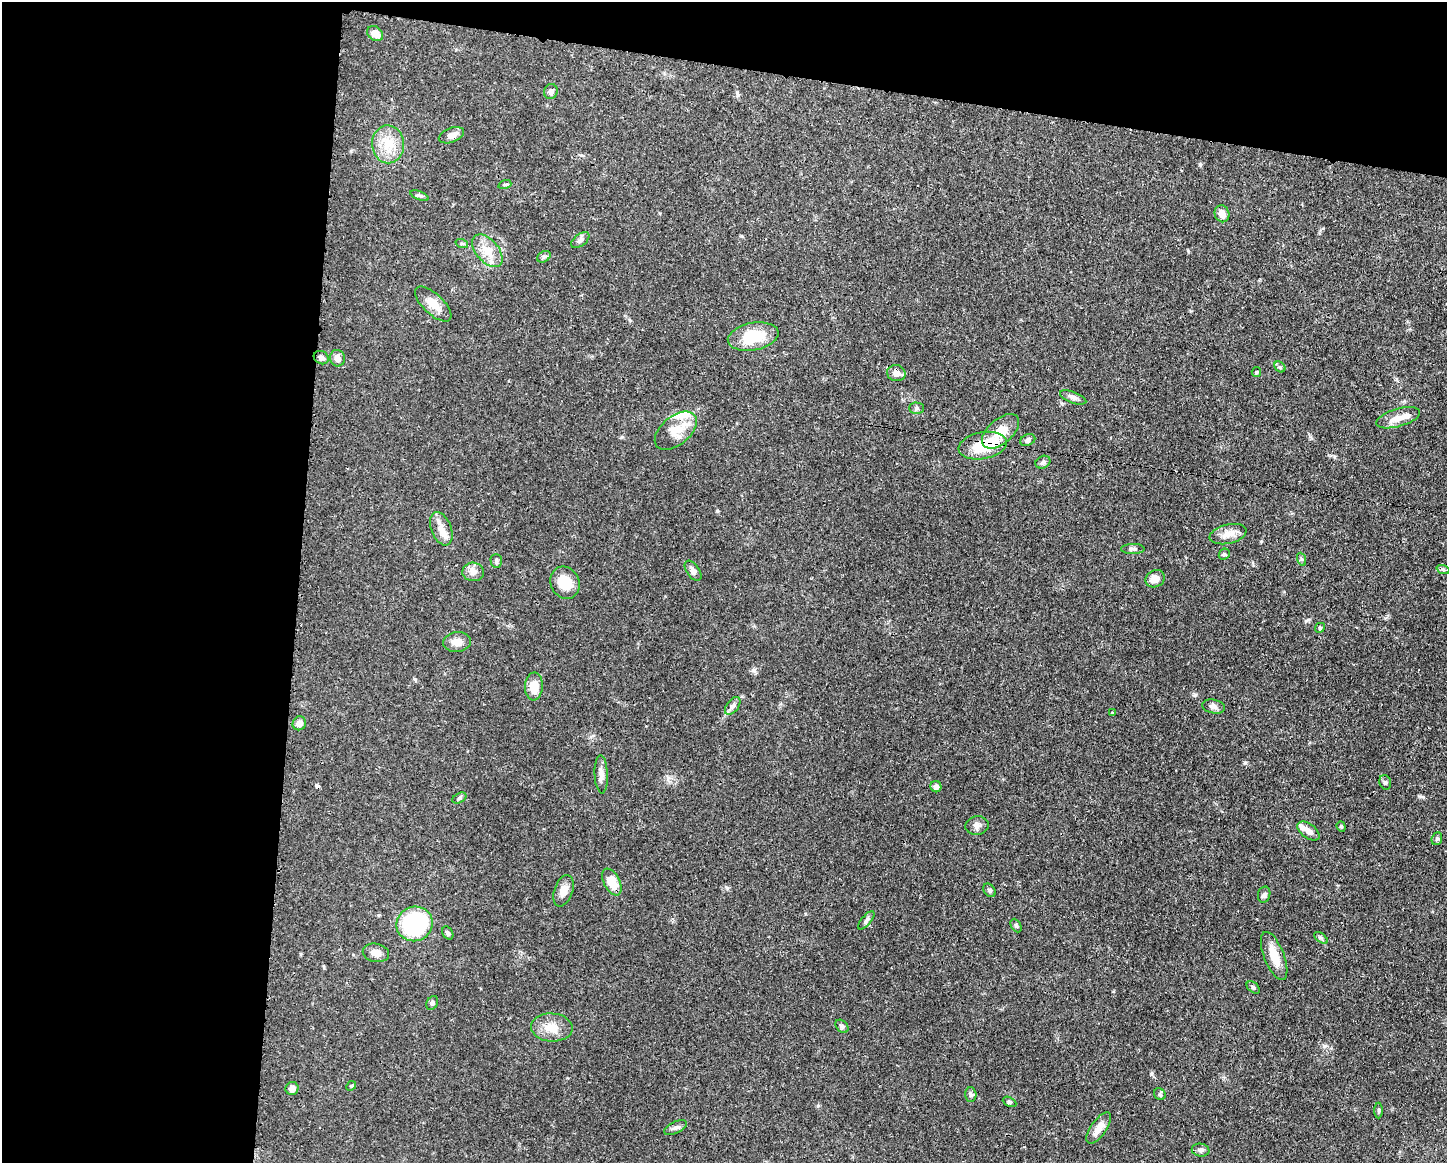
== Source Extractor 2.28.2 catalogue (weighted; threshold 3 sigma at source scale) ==
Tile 1 of 3 x 4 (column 1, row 1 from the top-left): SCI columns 117-1561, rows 3486-4646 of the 4681 x 4647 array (HDU 1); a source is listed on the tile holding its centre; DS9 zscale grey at full resolution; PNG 1449 x 1165 px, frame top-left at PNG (2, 2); each listed source drawn as its Kron ellipse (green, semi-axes under 4 px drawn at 4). Shown black and unused: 27% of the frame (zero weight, under 3 of 4 exposures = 1% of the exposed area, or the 3 px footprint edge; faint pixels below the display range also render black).
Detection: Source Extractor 2.28.2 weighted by HDU 2 'WHT'; one run over the whole footprint, this tile lists its part. Background 0.0544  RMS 0.0033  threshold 0.0148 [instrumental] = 3 sigma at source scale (4.5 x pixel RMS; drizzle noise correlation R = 1.50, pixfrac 1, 0.05/0.05 arcsec/px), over >= 5 px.
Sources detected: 82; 2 cosmic-ray / hot-pixel residue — neither listed nor drawn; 4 inside a brighter listed object's ellipse — not listed separately; the other 76 listed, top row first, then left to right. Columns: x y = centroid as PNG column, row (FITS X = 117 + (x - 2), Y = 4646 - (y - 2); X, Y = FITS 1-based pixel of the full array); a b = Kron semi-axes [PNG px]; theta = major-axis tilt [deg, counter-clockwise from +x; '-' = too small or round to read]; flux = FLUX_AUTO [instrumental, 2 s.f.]
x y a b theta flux
375 34 8 6 -35 2.7
551 91 7 6 - 1
451 135 13 7 20 2.2
388 144 19 16 -89 6.8
505 184 6 4 18 0.48
419 196 10 3 -21 0.59
1222 214 9 7 -71 2.7
580 240 11 6 39 1
462 244 6 4 -18 0.44
487 251 19 11 -49 4.9
544 257 7 5 30 0.71
433 304 23 10 -43 4.3
753 337 25 13 11 11
321 358 8 6 -29 0.89
337 358 8 7 - 2
1280 367 6 5 - 0.54
1256 372 5 4 - 0.38
896 373 9 8 - 1.9
1073 397 14 5 -20 1.3
917 408 7 5 0 0.76
1398 418 23 9 16 3.3
676 431 24 14 40 5.6
1001 431 22 12 41 5.9
1028 440 8 5 24 0.83
983 446 24 13 10 11
1043 462 8 6 28 0.76
441 529 17 10 -68 3.2
1228 534 19 9 13 3.1
1133 549 11 5 1 0.87
1224 554 6 5 - 0.54
1301 559 7 4 -70 0.52
496 561 7 5 -89 0.63
1443 569 7 4 -18 0.58
693 571 11 6 -55 1.4
473 572 11 9 -2 2
1155 579 10 8 26 2.9
565 583 16 14 -63 6.9
1320 628 5 4 - 0.45
457 642 14 10 6 2.8
534 686 14 9 87 5.1
733 706 10 6 52 1.1
1214 707 11 7 -12 1.3
1112 713 3 3 - 0.29
299 723 7 6 - 1.8
601 774 19 6 -87 1.9
1385 782 7 5 -74 0.64
936 787 6 5 - 1.3
459 798 7 5 28 0.59
977 826 12 9 7 1.5
1341 827 5 4 - 0.46
1308 831 13 7 -36 2.1
1437 839 6 5 - 0.54
612 882 14 8 -63 5.9
990 890 7 5 -56 0.65
563 891 16 9 70 2.7
1264 895 8 6 75 0.86
866 920 11 5 50 0.92
414 924 18 17 - 30
1016 926 7 5 -63 0.6
448 933 7 5 -60 0.62
1321 938 8 4 -37 0.61
376 953 13 9 -11 2.6
1274 956 25 10 -69 5.1
1253 987 7 5 -41 0.57
432 1003 7 5 64 0.77
842 1026 7 5 -47 0.72
552 1027 21 14 -3 5
351 1086 5 4 - 0.39
292 1088 6 6 - 1.8
1160 1094 6 5 - 0.64
971 1095 7 5 -89 0.68
1009 1102 7 4 -26 0.59
1379 1111 8 3 90 0.48
676 1128 12 6 26 1.2
1099 1128 18 7 55 3.1
1201 1150 9 6 -10 0.96
Overlapping masked pixels (flux is a lower limit): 1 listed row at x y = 983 446
Unlisted compact peaks at least as high as the median listed source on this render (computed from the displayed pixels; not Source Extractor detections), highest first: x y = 1151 1074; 1245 763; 1200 164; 1308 620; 717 511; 668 778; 754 670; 415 679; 1419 796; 1188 251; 818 1106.